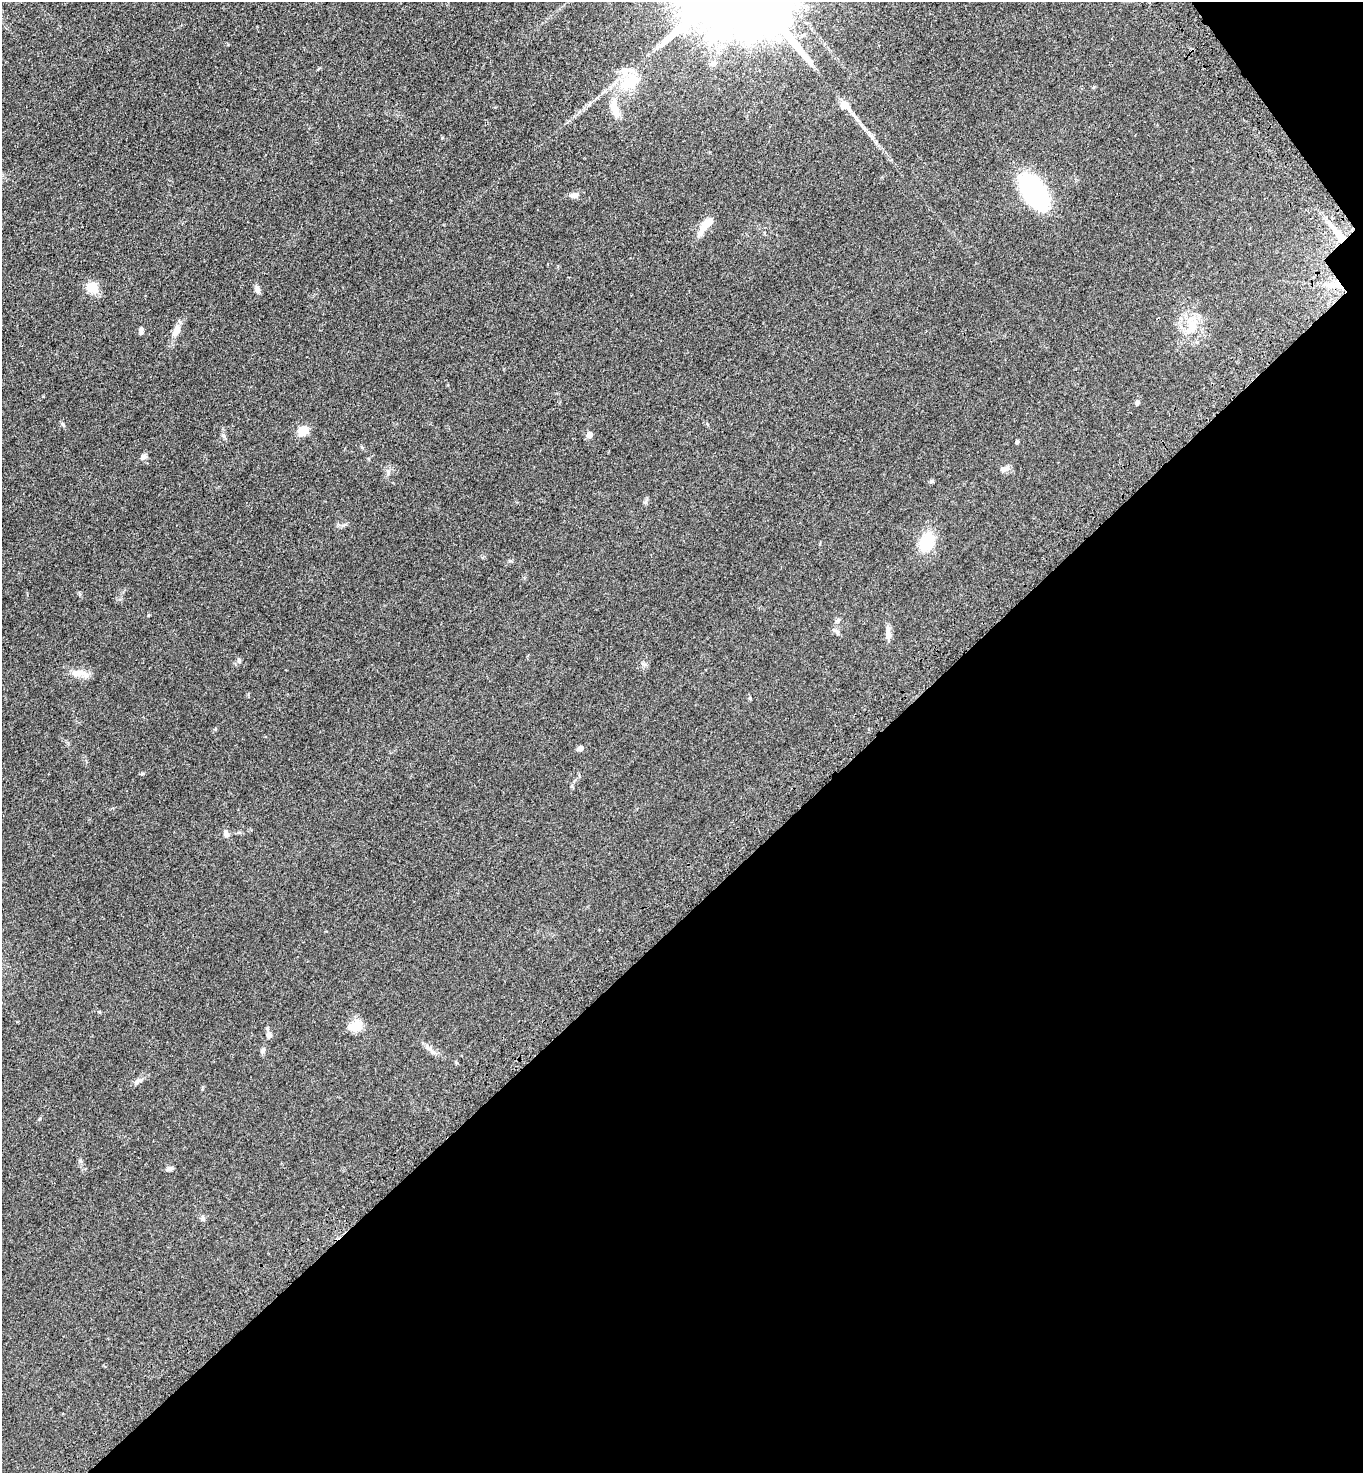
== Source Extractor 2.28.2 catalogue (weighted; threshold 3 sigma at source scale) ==
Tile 12 of 4 x 4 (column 4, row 3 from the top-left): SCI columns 4334-5694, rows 1573-3043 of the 6086 x 6088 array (HDU 1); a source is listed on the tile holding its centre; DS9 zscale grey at full resolution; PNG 1365 x 1475 px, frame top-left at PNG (2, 2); no overlay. Shown black and unused: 39% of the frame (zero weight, under 3 of 4 exposures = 6% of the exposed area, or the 3 px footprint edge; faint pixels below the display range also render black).
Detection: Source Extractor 2.28.2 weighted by HDU 2 'WHT'; one run over the whole footprint, this tile lists its part. Background 0.0432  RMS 0.005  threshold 0.0226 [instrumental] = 3 sigma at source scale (4.5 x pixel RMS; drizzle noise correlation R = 1.50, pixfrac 1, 0.05/0.05 arcsec/px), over >= 5 px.
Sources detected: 44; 3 inside a brighter listed object's ellipse — not listed separately; the other 41 listed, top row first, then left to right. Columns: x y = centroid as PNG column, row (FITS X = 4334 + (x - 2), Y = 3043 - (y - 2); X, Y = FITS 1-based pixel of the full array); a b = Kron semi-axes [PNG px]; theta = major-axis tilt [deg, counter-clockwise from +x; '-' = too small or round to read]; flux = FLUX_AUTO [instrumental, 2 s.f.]
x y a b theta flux
713 63 8 7 - 2.2
630 82 28 17 35 20
844 105 13 10 -38 5.6
615 108 29 12 -74 9.2
1034 191 28 16 -54 84
574 195 12 7 10 2.5
708 223 23 9 41 6.6
1338 234 31 7 -51 8.2
1338 285 14 7 -38 4.1
92 287 6 6 - 24
257 289 9 6 -73 1.9
1192 324 22 16 -73 11
141 330 10 4 82 1.4
176 331 16 9 60 4.2
1137 403 7 6 - 0.99
63 424 7 4 -70 0.84
303 430 12 11 - 6.4
589 435 8 6 66 2.6
1017 442 4 3 - 0.84
143 457 9 6 35 1.7
1004 469 14 7 14 2.2
388 472 10 6 -76 1.6
932 481 7 4 -27 0.72
646 501 7 4 72 0.89
927 542 25 17 70 16
838 621 8 5 48 1.1
837 632 9 6 -45 1.4
888 633 18 6 -86 3.3
239 660 8 5 -73 0.96
80 673 27 9 -11 5.7
750 698 4 4 - 0.65
215 729 5 4 - 0.54
580 748 6 5 - 1.9
226 833 10 7 -81 2
355 1026 19 12 20 7.8
269 1035 8 6 -70 2
428 1048 17 5 -41 2.5
263 1050 8 6 66 1.4
138 1081 16 6 29 2.2
169 1169 9 5 12 1.3
203 1218 8 5 -63 1
Overlapping masked pixels (flux is a lower limit): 2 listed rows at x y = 1338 234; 1338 285
Unlisted compact peaks at least as high as the median listed source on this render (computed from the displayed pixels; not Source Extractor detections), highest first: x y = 142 773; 148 615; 224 436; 510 561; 80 1161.